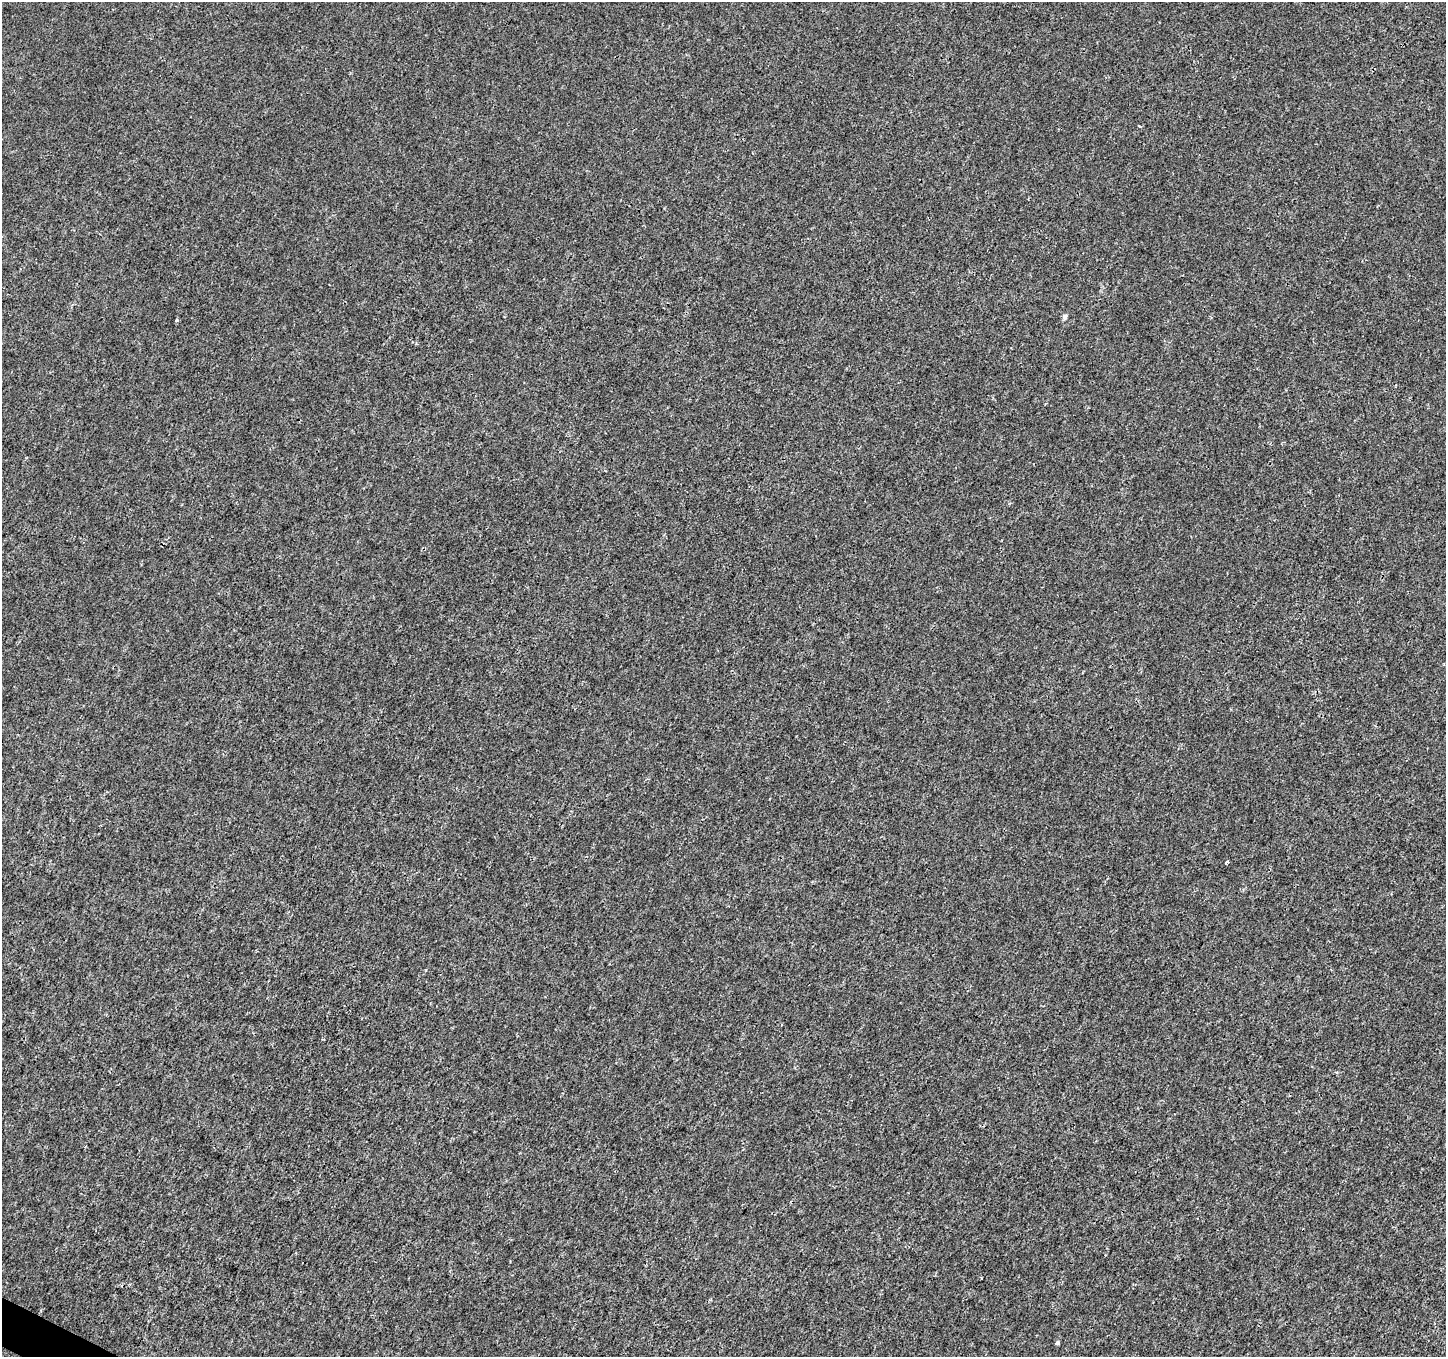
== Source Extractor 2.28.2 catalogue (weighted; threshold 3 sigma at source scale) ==
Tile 7 of 4 x 4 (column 3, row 2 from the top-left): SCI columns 2889-4332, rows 2905-4259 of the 5783 x 5876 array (HDU 1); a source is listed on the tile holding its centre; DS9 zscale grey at full resolution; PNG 1448 x 1359 px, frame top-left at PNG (2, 2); no overlay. Shown black and unused: <1% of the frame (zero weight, under 3 of 4 exposures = <1% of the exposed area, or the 3 px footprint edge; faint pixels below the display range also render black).
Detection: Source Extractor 2.28.2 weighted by HDU 2 'WHT'; one run over the whole footprint, this tile lists its part. Background 4.16e-04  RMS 0.0018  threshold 0.00801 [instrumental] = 3 sigma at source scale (4.5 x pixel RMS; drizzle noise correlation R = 1.50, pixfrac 1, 0.0396/0.0396 arcsec/px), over >= 5 px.
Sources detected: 6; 1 cosmic-ray / hot-pixel residue — not listed; the other 5 listed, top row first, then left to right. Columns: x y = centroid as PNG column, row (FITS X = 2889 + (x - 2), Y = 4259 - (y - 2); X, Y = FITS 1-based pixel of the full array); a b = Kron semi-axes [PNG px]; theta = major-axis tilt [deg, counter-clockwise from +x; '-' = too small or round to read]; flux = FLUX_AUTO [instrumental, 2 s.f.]
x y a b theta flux
1139 126 4 2 - 0.21
1065 316 7 6 - 0.4
177 320 3 3 - 0.62
1226 862 4 3 - 0.59
1057 1343 4 4 - 0.38